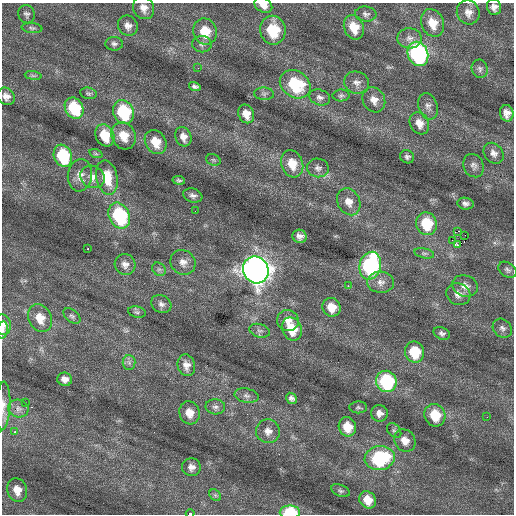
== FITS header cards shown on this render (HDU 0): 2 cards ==
NAXIS1  =                  512 / Axis length
NAXIS2  =                  512 / Axis length

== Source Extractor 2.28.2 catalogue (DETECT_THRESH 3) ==
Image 512 x 512 px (HDU 0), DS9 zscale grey, 1 PNG px = 1 image px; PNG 516 x 516 px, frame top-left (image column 1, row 512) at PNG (2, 3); each listed source drawn as its Kron ellipse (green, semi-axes under 4 px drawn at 4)
Background 0.301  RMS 0.83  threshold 2.48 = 3 sigma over >= 5 px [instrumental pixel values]
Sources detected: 114; all 114 listed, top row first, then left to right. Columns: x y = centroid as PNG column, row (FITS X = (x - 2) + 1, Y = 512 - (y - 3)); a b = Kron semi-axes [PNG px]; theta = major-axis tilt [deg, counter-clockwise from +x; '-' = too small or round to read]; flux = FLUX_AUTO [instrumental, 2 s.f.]
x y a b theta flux
263 5 9 7 -29 510
494 7 8 7 - 300
144 8 12 10 -63 440
468 12 12 11 - 480
26 14 9 8 - 170
366 14 11 7 -5 190
432 23 14 11 -67 920
128 26 10 9 - 340
354 27 12 9 -68 1100
32 28 10 5 -7 140
273 30 14 12 -81 2100
205 32 13 11 -69 1300
409 38 12 10 -3 390
114 44 9 7 -2 170
202 44 10 8 -7 220
418 54 12 10 -68 10000
198 68 3 2 - 93
480 69 9 8 - 200
33 76 8 4 -8 110
357 83 12 11 - 380
295 84 16 13 -34 3300
195 87 6 4 -16 160
88 93 8 5 -11 110
264 94 10 6 -3 180
341 95 8 6 2 140
6 96 9 8 - 330
320 97 11 7 -19 240
374 100 13 11 -60 500
428 106 13 9 -71 320
74 108 11 9 -60 3200
123 112 12 10 -67 4000
507 113 8 6 -78 370
246 114 10 7 -67 550
419 123 11 9 -61 530
105 135 11 9 -64 1500
124 136 14 11 -64 960
183 137 10 8 -68 420
156 142 12 10 -58 1000
494 153 11 9 -50 320
96 154 7 4 -18 100
63 156 11 9 -69 3600
407 157 7 6 - 160
213 160 7 5 -20 100
292 164 14 11 -70 950
474 166 12 10 -63 290
318 168 11 9 -10 270
80 175 16 12 83 540
92 177 13 11 -26 530
107 178 17 10 -77 1700
179 180 6 4 -12 110
193 195 10 6 -17 220
349 202 14 11 -63 560
465 204 8 6 -8 180
195 211 2 2 - 59
119 216 13 10 -65 5500
426 224 11 10 - 2200
458 231 2 2 - 1300
465 235 2 2 - 260
300 236 7 6 - 270
452 240 3 2 - 120
458 245 3 2 - 11000
88 249 3 2 - 170
424 253 10 5 -11 140
183 262 13 12 - 460
125 264 10 10 - 350
370 266 14 10 75 8700
159 269 7 6 - 150
256 270 14 12 -59 61000
507 270 10 7 -35 180
381 282 13 10 -3 460
348 286 2 2 - 250
465 286 13 10 -17 430
458 294 12 10 -26 460
161 304 10 8 -29 250
331 307 9 9 - 860
137 312 9 5 -11 130
72 316 10 6 -39 150
40 318 14 11 -62 910
288 321 11 10 - 460
3 325 10 8 -80 370
502 328 10 8 -43 240
292 329 12 9 -67 1500
3 330 8 5 82 180
260 331 10 6 -16 180
442 333 8 6 -23 170
414 352 10 9 - 1900
129 363 7 6 - 160
186 365 11 8 -74 390
65 379 7 6 - 310
386 381 11 10 - 5100
246 396 12 7 -12 210
291 398 6 5 - 180
25 402 2 2 - 58
3 406 24 7 87 450
215 407 10 7 -3 210
358 407 9 6 1 120
18 409 10 8 -12 280
189 413 12 10 -72 640
379 413 8 8 - 340
435 415 11 10 - 1400
487 417 2 2 - 150
347 427 9 8 - 1000
268 431 12 12 - 480
394 431 8 6 -48 140
15 432 3 3 - 160
405 440 12 10 -51 530
380 458 15 12 9 4900
191 467 9 9 - 330
17 490 12 9 -71 770
340 491 9 5 -24 130
215 495 6 5 - 110
368 500 9 8 - 770
290 512 10 6 -1 2400
190 514 4 2 - 1900
At the frame edge (FLAGS 8, measured only in part): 6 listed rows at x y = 263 5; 3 325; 3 330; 3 406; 290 512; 190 514